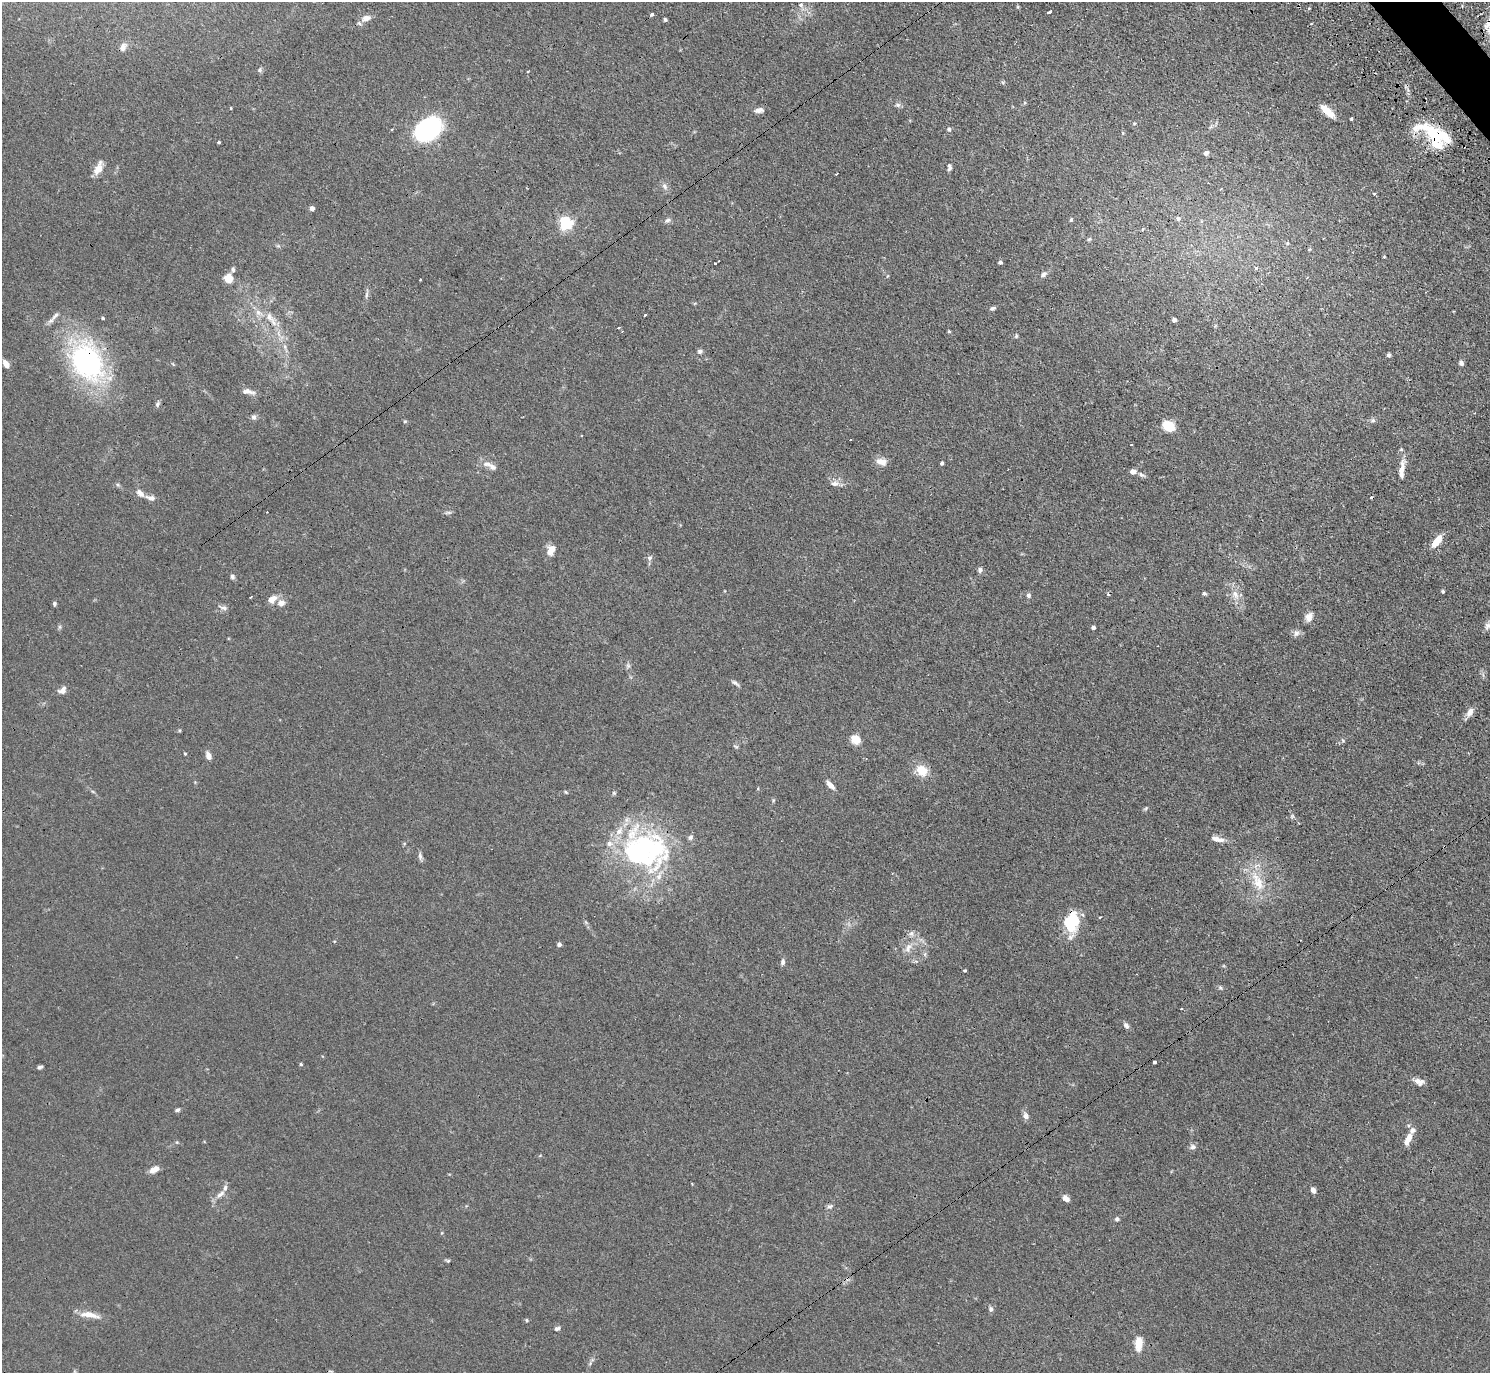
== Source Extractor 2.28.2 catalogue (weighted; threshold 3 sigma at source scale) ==
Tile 10 of 4 x 4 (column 2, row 3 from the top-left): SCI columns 1536-3023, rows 1712-3082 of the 6046 x 6025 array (HDU 1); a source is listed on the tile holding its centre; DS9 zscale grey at full resolution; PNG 1492 x 1375 px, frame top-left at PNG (2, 2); no overlay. Shown black and unused: <1% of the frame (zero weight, under 3 of 4 exposures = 4% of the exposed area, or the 3 px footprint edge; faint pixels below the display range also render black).
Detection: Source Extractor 2.28.2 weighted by HDU 2 'WHT'; one run over the whole footprint, this tile lists its part. Background 0.0335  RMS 0.0033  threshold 0.0147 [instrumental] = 3 sigma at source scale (4.5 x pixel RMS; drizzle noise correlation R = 1.50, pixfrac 1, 0.05/0.05 arcsec/px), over >= 5 px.
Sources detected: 161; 4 inside a brighter object's white glare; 7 cosmic-ray / hot-pixel residue — not listed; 8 inside a brighter listed object's ellipse — not listed separately; the other 142 listed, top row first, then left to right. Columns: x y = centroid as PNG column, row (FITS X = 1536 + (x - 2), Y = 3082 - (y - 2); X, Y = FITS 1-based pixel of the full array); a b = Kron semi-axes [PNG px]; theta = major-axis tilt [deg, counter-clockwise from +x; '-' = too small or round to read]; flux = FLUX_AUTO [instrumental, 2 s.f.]
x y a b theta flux
801 5 7 6 - 0.84
1309 8 4 3 - 0.27
1049 12 4 3 - 2.9
652 14 4 3 - 2.8
366 18 10 6 15 2.3
665 20 3 3 - 0.61
1311 23 4 2 - 0.28
123 47 11 7 75 1.6
528 71 3 3 - 0.45
898 105 8 6 -14 0.8
759 110 13 7 7 1.4
1327 111 19 7 -43 4.5
1351 119 4 3 - 0.36
1134 123 5 3 - 0.3
428 127 28 17 30 40
392 129 3 2 - 0.34
949 129 5 5 - 0.67
1123 133 5 3 - 0.29
1436 136 34 18 -69 14
219 142 4 3 - 0.34
1206 153 4 4 - 1.2
949 167 8 4 -89 0.83
99 168 14 7 67 3.9
665 186 10 6 -60 1.2
1374 194 3 3 - 3.5
312 208 4 4 - 1.7
1178 218 6 5 - 0.78
668 220 8 6 17 0.83
1071 220 5 4 - 0.48
566 223 6 6 - 55
1089 239 6 3 18 0.41
1287 243 5 4 - 0.4
1309 249 4 3 - 0.45
1000 262 5 4 - 0.6
715 263 3 3 - 0.39
1256 268 5 4 - 0.47
233 270 6 5 - 0.77
1043 274 8 6 34 1
229 278 6 6 - 5.9
1307 278 3 2 - 0.48
366 295 12 4 83 0.88
993 308 8 4 22 0.67
258 313 12 7 -38 1.9
645 315 3 3 - 1
55 316 18 5 47 1.5
269 317 15 8 -60 3
103 318 4 3 - 0.36
1174 320 4 4 - 0.96
619 328 3 2 - 0.37
949 331 4 3 - 0.36
1016 336 6 4 48 0.42
285 347 7 4 -72 0.71
700 351 6 6 - 0.86
1389 355 5 4 - 0.71
87 362 40 30 -60 61
1461 363 6 5 - 1.1
6 364 8 5 -56 2.3
247 392 17 6 -7 1.9
157 404 8 5 55 0.7
254 417 7 7 - 0.9
1373 420 6 5 - 0.64
405 421 5 3 - 0.34
1169 426 12 9 -27 7.3
881 462 14 9 -13 2.5
942 463 4 3 - 0.56
487 464 12 6 -5 1.7
1402 469 28 7 83 3.3
1133 471 7 5 2 1.4
1141 475 9 5 -44 0.83
835 484 12 7 0 1.6
140 493 10 6 -45 1.8
151 498 12 6 -15 1.5
448 513 10 4 5 0.62
1437 541 14 7 53 5
551 550 12 8 71 2.9
649 558 7 7 - 0.92
980 570 7 6 - 0.78
232 576 7 5 -68 0.74
1443 591 3 3 - 0.5
1204 593 5 4 - 0.58
1108 594 4 3 - 0.56
1235 594 13 7 -54 2.5
1028 595 6 5 - 0.79
251 597 3 2 - 0.37
272 599 12 8 38 2.4
281 603 10 9 - 1.8
54 604 5 4 - 0.62
223 608 14 5 -18 1
1309 617 11 9 71 2
1487 626 10 7 73 1.2
60 627 7 4 90 0.5
1093 627 4 3 - 0.77
1296 633 9 8 - 1.3
628 666 7 4 -1 0.59
735 683 11 5 -32 0.91
62 690 10 8 40 1.7
1470 712 13 7 59 2.1
855 739 9 8 - 4.3
736 746 8 2 -22 0.42
185 754 3 3 - 0.31
208 756 9 6 -67 1.9
922 771 13 11 -50 5.4
830 785 11 5 -47 2
566 792 5 4 - 0.37
614 793 6 5 - 0.47
773 800 6 4 -73 0.36
1146 808 7 4 32 0.45
1217 839 16 6 -12 2.2
404 844 5 3 - 0.31
643 848 67 47 -23 61
420 856 10 5 -79 0.93
1258 882 31 14 -66 8.4
1100 917 3 2 - 0.45
1070 922 16 12 70 19
911 933 7 6 - 0.95
559 945 4 4 - 1.1
908 948 15 8 68 2.5
783 962 8 6 85 0.98
965 971 3 3 - 0.74
1220 988 5 5 - 0.52
1181 1009 3 3 - 0.57
1126 1025 8 6 -55 1
1154 1062 3 3 - 0.64
301 1064 4 4 - 0.36
40 1067 6 4 15 0.62
1419 1082 13 8 -22 2.1
177 1110 6 4 26 0.72
1026 1116 9 7 -59 1.3
1408 1139 16 6 64 3.1
1193 1147 8 7 - 0.98
154 1169 10 6 28 2.8
1313 1190 7 5 -63 1.3
220 1194 15 6 37 1.8
1066 1198 8 5 -36 1.8
830 1206 8 6 13 0.79
1117 1219 6 5 - 0.73
448 1261 6 5 - 0.49
991 1309 7 6 - 0.82
89 1315 22 7 -9 4
526 1320 5 4 - 0.37
557 1329 7 5 23 0.77
1138 1344 17 8 88 4
Overlapping masked pixels (flux is a lower limit): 5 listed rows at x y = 1436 136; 269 317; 87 362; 643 848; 1070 922